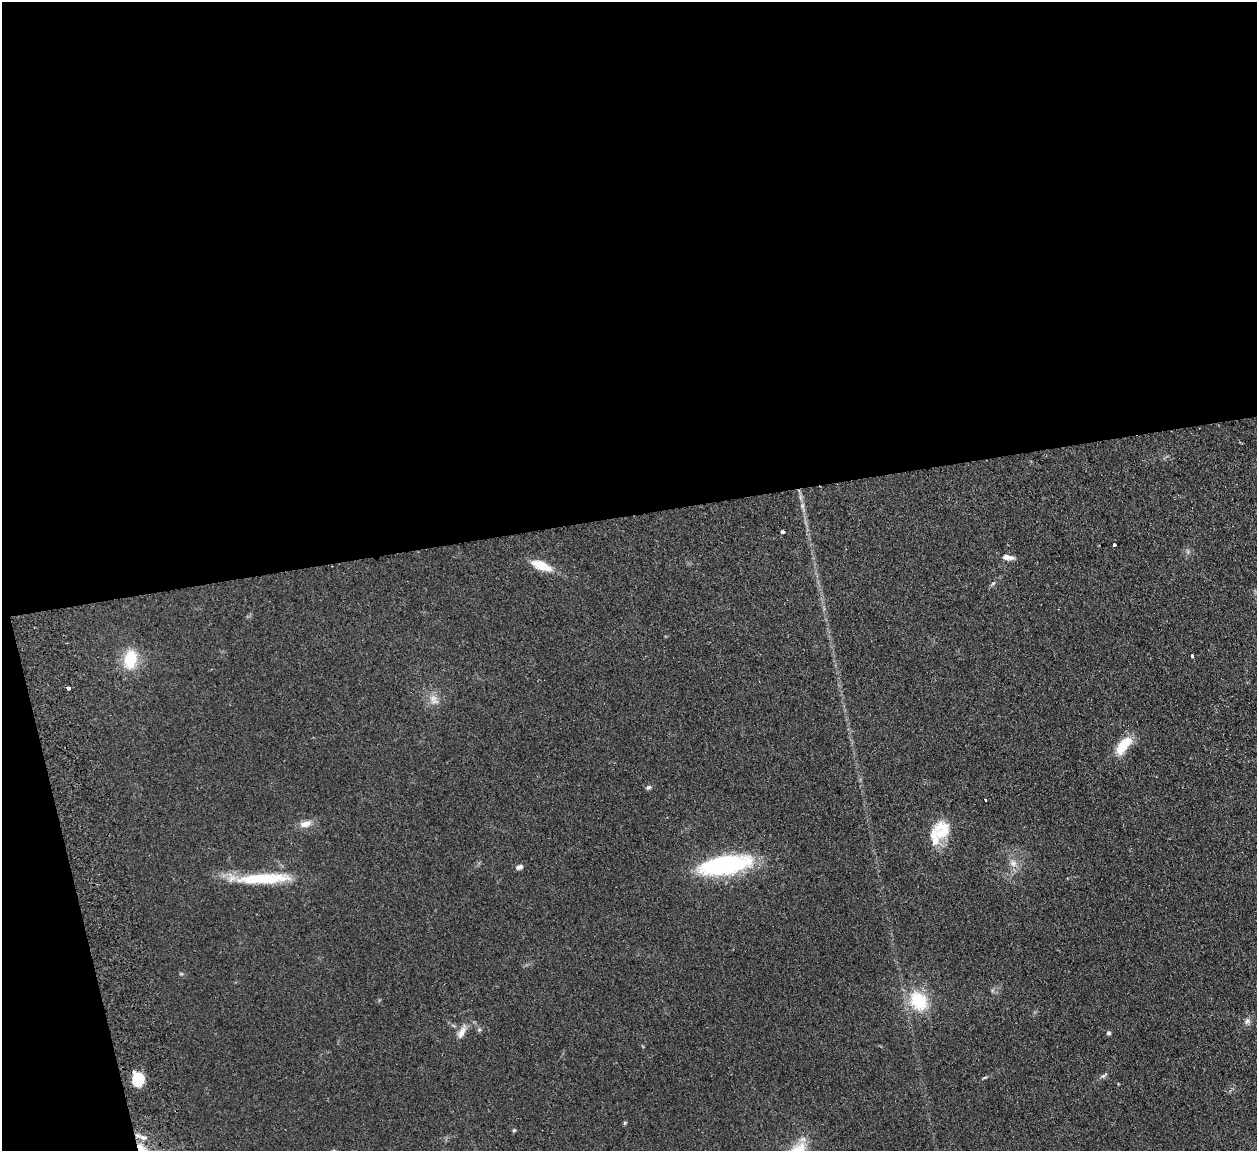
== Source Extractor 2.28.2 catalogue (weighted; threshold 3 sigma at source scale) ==
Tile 1 of 4 x 4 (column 1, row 1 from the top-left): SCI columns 58-1312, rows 3607-4755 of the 5132 x 5031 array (HDU 1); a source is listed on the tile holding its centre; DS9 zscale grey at full resolution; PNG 1259 x 1153 px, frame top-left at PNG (2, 2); no overlay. Shown black and unused: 47% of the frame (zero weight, under 2 of 3 exposures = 3% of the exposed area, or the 3 px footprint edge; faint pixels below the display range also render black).
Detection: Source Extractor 2.28.2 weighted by HDU 2 'WHT'; one run over the whole footprint, this tile lists its part. Background 0.136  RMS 0.011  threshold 0.0505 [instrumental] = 3 sigma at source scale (4.5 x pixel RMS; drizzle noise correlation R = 1.50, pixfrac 1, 0.05/0.05 arcsec/px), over >= 5 px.
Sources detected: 32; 2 cosmic-ray / hot-pixel residue — not listed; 3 inside a brighter listed object's ellipse — not listed separately; the other 27 listed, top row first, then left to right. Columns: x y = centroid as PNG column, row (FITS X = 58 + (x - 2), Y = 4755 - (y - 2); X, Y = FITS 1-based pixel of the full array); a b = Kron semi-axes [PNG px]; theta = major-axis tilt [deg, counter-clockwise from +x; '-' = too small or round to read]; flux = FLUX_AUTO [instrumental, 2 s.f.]
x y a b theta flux
802 506 7 4 -90 2.3
782 532 4 3 - 5.1
1114 545 3 3 - 2.1
1008 557 15 6 -9 6.8
541 565 25 10 -21 21
1192 656 3 3 - 3
130 659 18 12 81 40
433 698 11 10 - 8.5
1123 745 22 10 52 29
648 787 7 6 - 2.1
985 800 3 3 - 1.7
305 824 16 8 14 8.8
939 833 32 15 -69 22
1013 863 9 7 -75 5.6
725 865 45 16 10 160
519 867 8 6 15 4
263 879 70 12 2 57
918 1001 27 21 -58 44
1247 1021 9 7 64 3.7
462 1032 18 8 63 8.1
1109 1033 6 5 - 1.9
1104 1075 12 4 38 2.6
985 1077 8 3 19 1.3
138 1079 14 11 -86 23
514 1130 4 4 - 1.2
143 1137 10 7 -22 5.4
801 1147 16 11 83 15
Isophote crosses this tile's border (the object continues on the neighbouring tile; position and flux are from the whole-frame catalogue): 1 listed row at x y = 801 1147